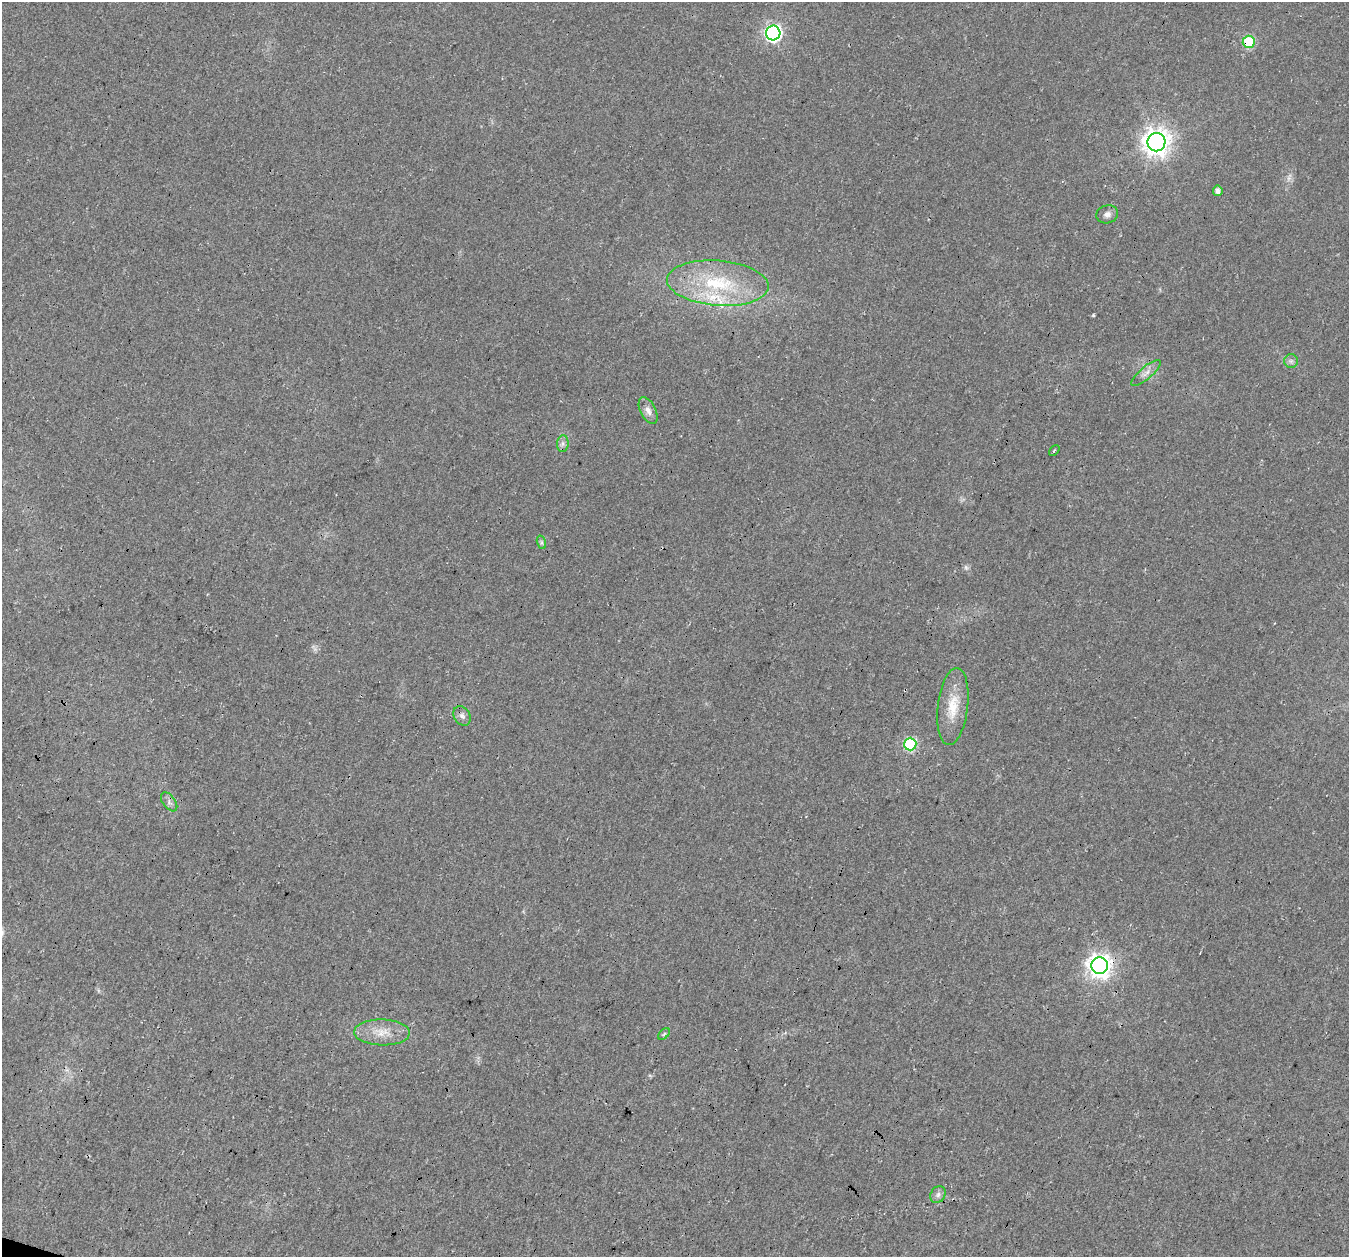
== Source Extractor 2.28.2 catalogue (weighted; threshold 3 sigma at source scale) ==
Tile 7 of 4 x 4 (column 3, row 2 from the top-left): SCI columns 2726-4072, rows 2845-4099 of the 5441 x 5625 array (HDU 1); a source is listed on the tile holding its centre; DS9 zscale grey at full resolution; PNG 1351 x 1259 px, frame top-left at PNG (2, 2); each listed source drawn as its Kron ellipse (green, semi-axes under 4 px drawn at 4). Shown black and unused: <1% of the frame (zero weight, under 3 of 4 exposures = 5% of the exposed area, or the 3 px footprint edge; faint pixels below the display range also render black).
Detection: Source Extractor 2.28.2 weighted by HDU 2 'WHT'; one run over the whole footprint, this tile lists its part. Background 0.0374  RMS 0.0076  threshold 0.0344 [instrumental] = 3 sigma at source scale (4.5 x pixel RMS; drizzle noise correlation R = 1.50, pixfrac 1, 0.0396/0.0396 arcsec/px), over >= 5 px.
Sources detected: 22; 1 too faint to see at this stretch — neither listed nor drawn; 1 inside a brighter listed object's ellipse — not listed separately; the other 20 listed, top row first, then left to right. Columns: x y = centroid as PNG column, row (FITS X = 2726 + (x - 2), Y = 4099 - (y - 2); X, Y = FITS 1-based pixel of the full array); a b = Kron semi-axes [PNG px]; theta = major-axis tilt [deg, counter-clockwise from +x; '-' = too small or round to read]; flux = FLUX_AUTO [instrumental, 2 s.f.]
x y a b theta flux
773 33 7 7 - 230
1249 42 6 6 - 49
1156 142 9 9 - 810
1218 191 5 4 - 3.6
1107 214 11 9 18 3.8
718 283 51 22 -5 62
1291 361 6 6 - 2.1
1146 373 19 6 40 5
648 411 14 7 -64 4.7
563 444 8 5 83 2.6
1054 450 6 2 45 0.71
541 542 7 4 -72 1.5
953 707 39 15 83 21
462 716 10 8 -58 3.3
910 744 6 6 - 86
169 802 11 6 -54 2.9
1100 966 8 8 - 570
382 1032 28 13 -1 15
664 1034 7 4 45 1.2
938 1195 9 7 58 3
Overlapping masked pixels (flux is a lower limit): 3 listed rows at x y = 1249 42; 1156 142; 1100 966
Unlisted compact peaks at least as high as the median listed source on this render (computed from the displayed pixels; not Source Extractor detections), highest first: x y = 1093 315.